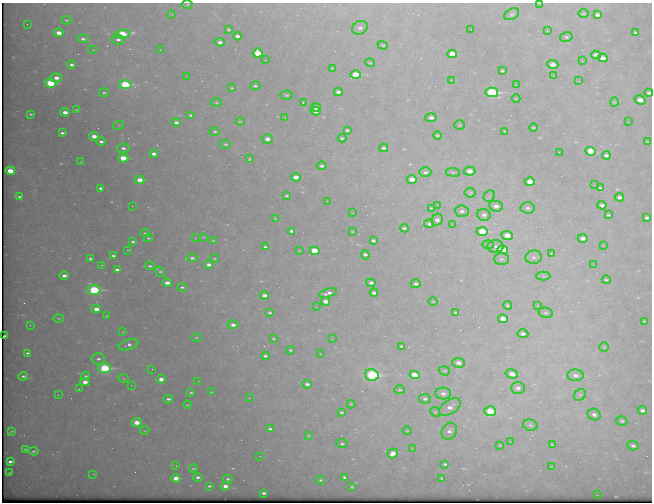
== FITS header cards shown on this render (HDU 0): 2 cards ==
NAXIS1  =                  650 / Width of table row in bytes
NAXIS2  =                  500 / Number of rows in table

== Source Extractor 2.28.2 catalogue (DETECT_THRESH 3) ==
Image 650 x 500 px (HDU 0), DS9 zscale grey, 1 PNG px = 1 image px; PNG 654 x 504 px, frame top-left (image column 1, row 500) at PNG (2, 3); each listed source drawn as its Kron ellipse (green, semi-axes under 4 px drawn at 4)
Background 917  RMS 5.4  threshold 16.1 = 3 sigma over >= 5 px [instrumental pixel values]
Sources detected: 269; all 269 listed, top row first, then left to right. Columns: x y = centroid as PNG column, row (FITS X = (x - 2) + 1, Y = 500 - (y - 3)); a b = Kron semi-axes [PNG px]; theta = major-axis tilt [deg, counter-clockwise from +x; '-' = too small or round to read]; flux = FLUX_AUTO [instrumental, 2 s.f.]
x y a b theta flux
540 3 3 2 - 470
187 4 6 4 0 440
583 13 5 3 - 320
172 14 4 3 - 350
512 14 8 5 28 780
597 15 4 3 - 1000
66 20 5 3 - 470
27 24 2 2 - 140
360 28 8 6 30 1300
471 29 2 2 - 140
229 30 3 3 - 530
547 31 4 3 - 310
59 33 5 4 - 3100
636 33 4 2 - 580
122 34 8 4 5 20000
237 36 4 3 - 1300
566 37 6 5 - 690
83 39 5 4 - 930
118 40 7 5 -6 1300
220 42 5 4 - 1300
383 45 5 4 - 450
93 50 2 2 - 610
160 50 2 2 - 820
257 53 5 4 - 9700
452 54 5 4 - 5700
596 55 5 4 - 1400
603 58 5 4 - 2700
265 60 2 2 - 240
582 61 2 2 - 150
370 63 5 3 - 290
553 64 5 4 - 2900
71 65 4 3 - 940
332 68 3 2 - 290
502 71 3 2 - 450
356 75 5 4 - 11000
186 76 2 2 - 230
553 76 3 3 - 280
56 78 6 4 1 2400
451 80 2 2 - 1200
579 81 2 2 - 210
50 83 5 4 - 19000
125 85 6 4 -8 29000
516 85 2 2 - 340
255 86 5 4 - 590
232 88 3 2 - 300
338 92 4 3 - 1500
492 92 6 5 - 41000
104 93 5 4 - 650
649 93 4 3 - 650
286 95 6 4 1 620
516 98 4 3 - 280
640 100 6 4 -31 3600
303 102 3 3 - 370
614 102 4 4 - 330
216 103 6 3 0 410
316 107 5 3 - 3100
77 110 4 3 - 440
316 111 5 4 - 3300
65 112 4 3 - 2800
31 114 3 2 - 450
191 115 4 3 - 650
285 118 3 3 - 590
431 118 5 4 - 1400
240 121 5 3 - 370
176 122 4 3 - 1200
628 122 2 2 - 300
119 125 5 3 - 320
459 125 5 4 - 440
533 127 4 2 - 340
347 130 4 2 - 490
505 131 3 2 - 270
215 132 5 4 - 510
62 133 4 3 - 860
437 135 4 4 - 570
94 136 5 3 - 2900
342 138 4 3 - 520
267 139 5 4 - 1800
101 141 4 3 - 1000
647 142 4 3 - 320
225 144 5 3 - 530
123 148 6 4 6 1100
384 148 4 3 - 760
590 151 5 4 - 11000
559 152 2 2 - 450
154 154 4 3 - 1800
606 155 4 3 - 780
123 158 5 4 - 10000
249 159 3 2 - 4100
81 162 4 2 - 310
322 166 5 4 - 840
10 171 5 3 - 8700
469 171 6 4 -6 3600
425 172 6 4 1 850
453 172 7 3 -7 550
296 177 4 3 - 3200
412 179 5 4 - 3400
140 180 5 4 - 4900
530 182 5 4 - 4400
594 185 2 2 - 160
101 188 4 3 - 920
600 188 4 3 - 550
470 193 5 5 - 550
19 196 3 3 - 620
286 196 3 2 - 470
489 196 6 5 - 820
619 197 4 3 - 1200
327 201 2 2 - 240
437 205 2 2 - 350
602 205 4 3 - 1100
132 206 2 2 - 210
496 206 7 5 -8 2300
431 208 3 3 - 370
528 208 7 5 -4 1200
462 211 7 5 -4 1200
353 213 2 2 - 230
484 215 7 6 - 1600
608 215 3 3 - 380
647 218 4 3 - 860
276 219 3 2 - 370
437 220 6 5 - 1600
429 224 5 3 - 910
452 225 2 2 - 170
404 228 4 3 - 670
292 231 4 3 - 1100
482 231 6 4 -2 17000
352 232 3 2 - 260
145 233 5 4 - 440
507 235 6 4 -8 4600
203 237 4 4 - 320
148 238 4 3 - 490
195 238 2 2 - 330
583 238 5 4 - 1800
213 241 3 2 - 310
373 241 4 3 - 700
133 242 3 3 - 660
488 245 6 4 -2 630
603 245 2 2 - 1100
265 247 4 3 - 730
495 247 8 6 2 1300
128 250 3 2 - 270
502 250 5 4 - 9800
299 251 3 2 - 230
314 251 5 4 - 14000
551 254 2 2 - 1500
365 255 4 4 - 930
113 256 4 3 - 870
533 257 8 6 7 1400
90 258 4 3 - 720
192 258 5 3 - 850
214 259 4 3 - 370
501 259 7 5 0 830
101 265 3 2 - 280
209 265 4 3 - 1500
594 265 2 2 - 180
150 266 5 3 - 690
117 270 4 3 - 1500
160 272 5 4 - 610
64 276 4 3 - 1700
543 276 7 4 -1 570
606 280 4 3 - 400
167 283 4 3 - 2700
371 283 4 3 - 1200
416 284 5 4 - 820
182 287 5 3 - 630
94 290 6 5 - 36000
328 293 9 4 15 1600
374 293 4 3 - 860
264 295 4 3 - 1500
326 301 4 4 - 3200
433 301 4 3 - 260
507 305 4 4 - 440
538 306 3 2 - 570
316 307 2 2 - 540
96 309 4 3 - 3200
270 313 4 3 - 590
456 313 4 2 - 530
546 313 7 5 -13 740
107 316 4 3 - 290
59 318 5 3 - 330
503 319 5 4 - 3500
644 321 3 2 - 340
30 325 2 2 - 190
233 325 5 4 - 1700
123 332 3 2 - 550
523 334 5 4 - 1200
5 336 3 3 - 900
196 337 5 2 - 350
273 339 4 3 - 420
332 339 2 2 - 450
128 345 10 5 18 1200
401 346 3 3 - 580
604 347 5 4 - 410
290 350 4 3 - 470
27 353 3 3 - 610
320 354 2 2 - 150
265 356 4 3 - 790
98 359 7 5 2 1100
458 363 6 5 - 1900
105 368 6 5 - 33000
152 369 2 2 - 250
444 371 6 4 -18 470
512 374 6 4 -15 2600
372 375 7 6 - 51000
414 375 5 4 - 8900
575 375 8 6 -2 2000
23 376 5 4 - 730
86 376 4 3 - 620
124 379 5 3 - 350
161 379 4 3 - 2700
198 381 2 2 - 140
85 382 4 3 - 2700
307 384 5 4 - 1100
131 385 2 2 - 220
518 388 7 6 - 1600
79 389 2 2 - 190
400 390 5 4 - 490
191 392 3 3 - 490
211 392 3 2 - 240
443 393 8 6 -3 1900
58 395 2 2 - 360
580 395 6 5 - 840
249 398 2 2 - 190
168 399 5 3 - 990
425 399 6 4 -10 950
351 404 4 3 - 310
187 405 4 3 - 350
450 407 12 7 32 3100
642 410 4 3 - 1700
490 411 6 5 - 12000
342 412 4 4 - 480
435 412 5 4 - 440
594 415 6 5 - 1500
622 421 6 4 -10 690
136 423 5 4 - 5200
530 425 7 5 -16 870
270 429 4 3 - 860
11 431 3 2 - 400
145 431 5 2 - 310
407 431 4 4 - 380
449 431 9 7 57 1700
309 436 4 3 - 360
510 442 3 3 - 390
342 444 5 4 - 680
500 445 3 2 - 320
552 445 4 3 - 400
633 446 6 4 -6 990
25 449 3 3 - 420
412 449 2 2 - 190
34 451 5 3 - 590
393 453 5 4 - 2800
260 456 2 2 - 1400
10 462 4 3 - 960
445 464 4 2 - 610
176 466 4 4 - 380
552 467 4 3 - 330
193 469 4 3 - 520
10 473 3 2 - 310
93 474 3 2 - 260
198 477 5 4 - 920
345 477 4 3 - 800
176 478 4 4 - 4300
442 478 3 2 - 350
228 479 5 3 - 630
320 480 5 3 - 470
209 486 3 3 - 530
225 486 4 4 - 2500
352 487 3 3 - 400
263 493 3 3 - 910
597 495 2 2 - 1800
At the frame edge (FLAGS 8, measured only in part): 2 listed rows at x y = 540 3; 649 93